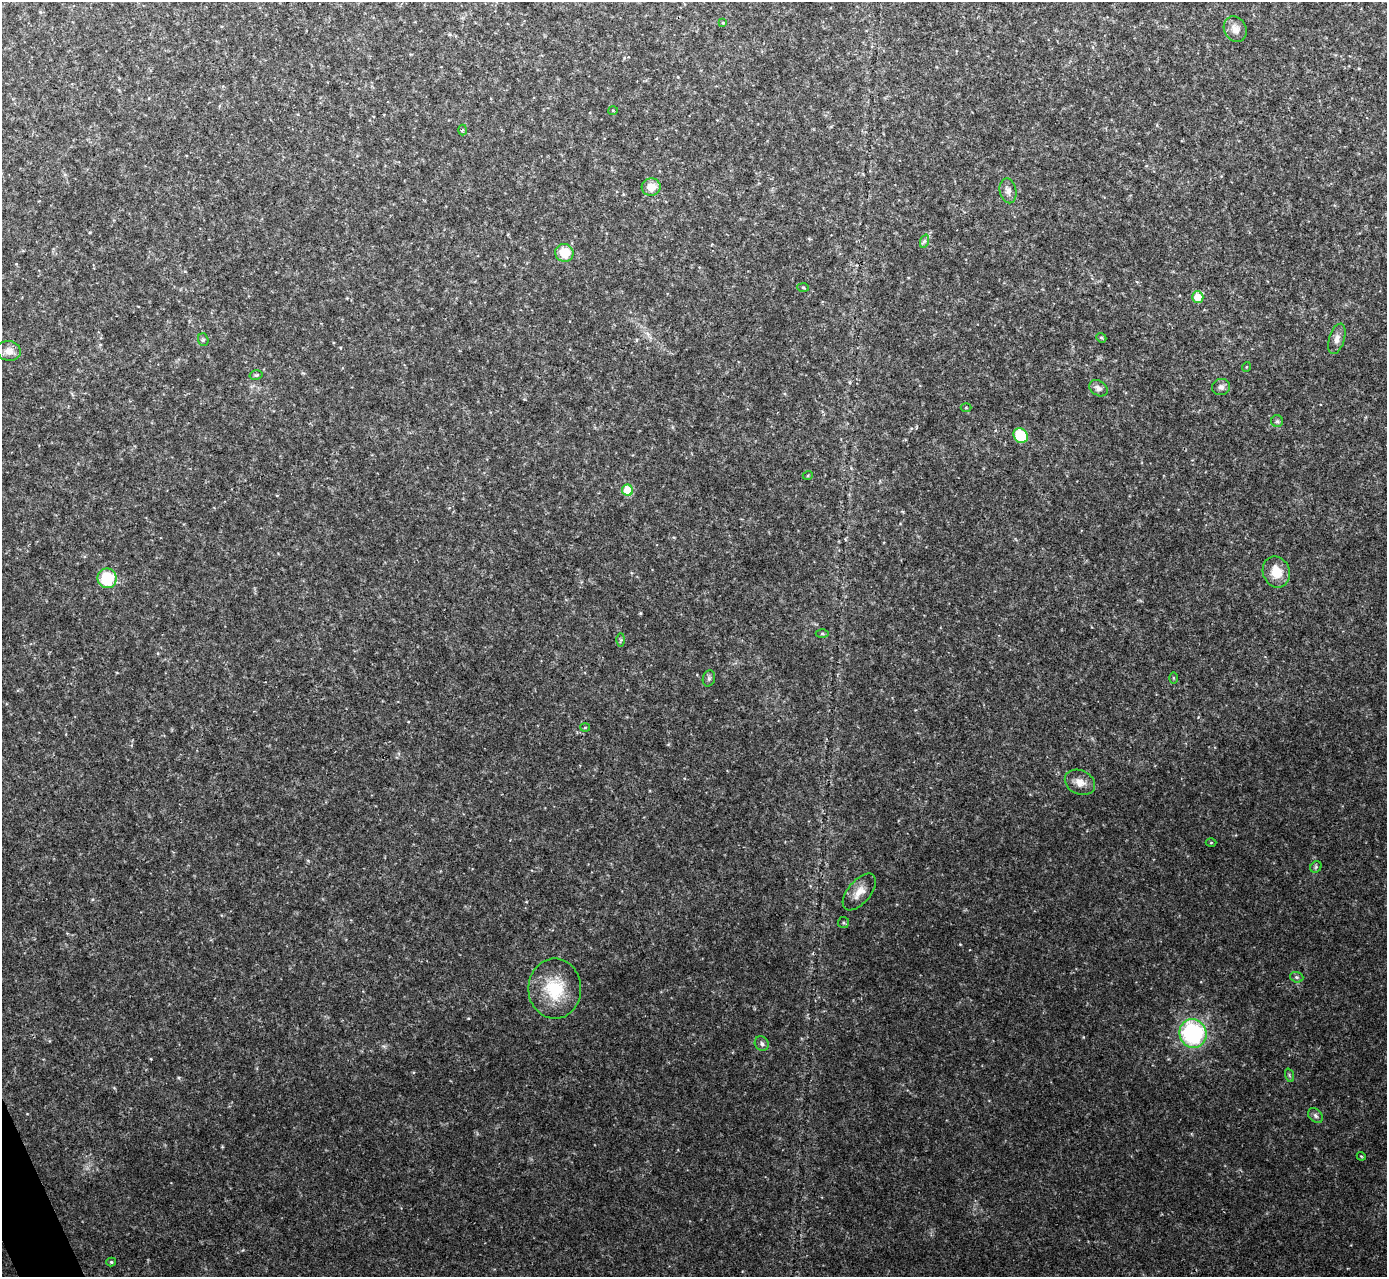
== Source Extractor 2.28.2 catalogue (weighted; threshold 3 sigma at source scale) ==
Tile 7 of 4 x 4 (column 3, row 2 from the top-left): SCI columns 2772-4156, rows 2702-3976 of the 5544 x 5531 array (HDU 1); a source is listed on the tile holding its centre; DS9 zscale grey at full resolution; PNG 1389 x 1279 px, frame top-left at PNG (2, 2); each listed source drawn as its Kron ellipse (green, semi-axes under 4 px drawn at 4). Shown black and unused: <1% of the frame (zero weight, under 2 of 3 exposures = <1% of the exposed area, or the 3 px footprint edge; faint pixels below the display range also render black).
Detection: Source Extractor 2.28.2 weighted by HDU 2 'WHT'; one run over the whole footprint, this tile lists its part. Background 0.0828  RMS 0.0084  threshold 0.0378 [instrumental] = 3 sigma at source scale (4.5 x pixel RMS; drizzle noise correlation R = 1.50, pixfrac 1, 0.05/0.05 arcsec/px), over >= 5 px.
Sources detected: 43; all 43 listed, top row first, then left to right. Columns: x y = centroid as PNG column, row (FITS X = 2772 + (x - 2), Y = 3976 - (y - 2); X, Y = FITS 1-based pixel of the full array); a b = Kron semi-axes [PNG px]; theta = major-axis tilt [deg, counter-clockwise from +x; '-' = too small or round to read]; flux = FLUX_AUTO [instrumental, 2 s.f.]
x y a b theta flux
723 23 4 4 - 0.79
1235 29 13 11 -63 6.9
613 110 5 3 - 0.72
463 130 5 3 - 1
651 187 9 8 - 11
1008 191 12 8 -78 4.4
925 241 7 4 70 1.8
564 253 9 9 - 19
803 287 6 4 -3 0.96
1198 297 6 5 - 15
1101 338 5 4 - 1.2
1337 339 16 7 73 5.1
203 340 6 5 - 1.6
9 351 12 10 -9 7.3
1246 367 5 3 - 0.67
256 375 6 5 - 1.3
1221 387 9 8 - 3.3
1098 388 10 7 -32 4
966 407 5 3 - 0.78
1277 421 6 6 - 1.7
1021 436 8 7 - 32
808 475 5 3 - 0.74
628 490 6 5 - 26
1276 572 16 13 -69 16
107 578 10 9 - 33
822 634 6 4 0 1
621 640 7 4 89 1.3
709 678 8 6 75 2.1
1173 678 6 4 -88 0.87
585 728 5 3 - 0.74
1080 782 16 12 -26 8.5
1211 843 5 3 - 0.77
1316 867 6 5 - 1.5
859 892 22 11 50 9.8
843 923 5 5 - 1.3
1297 977 7 5 -20 1.6
555 989 30 26 90 38
1193 1033 14 13 - 97
762 1044 7 6 - 2.3
1289 1075 7 4 -72 1.3
1315 1116 8 6 -47 2.5
1361 1156 4 3 - 0.77
111 1262 5 4 - 1.3